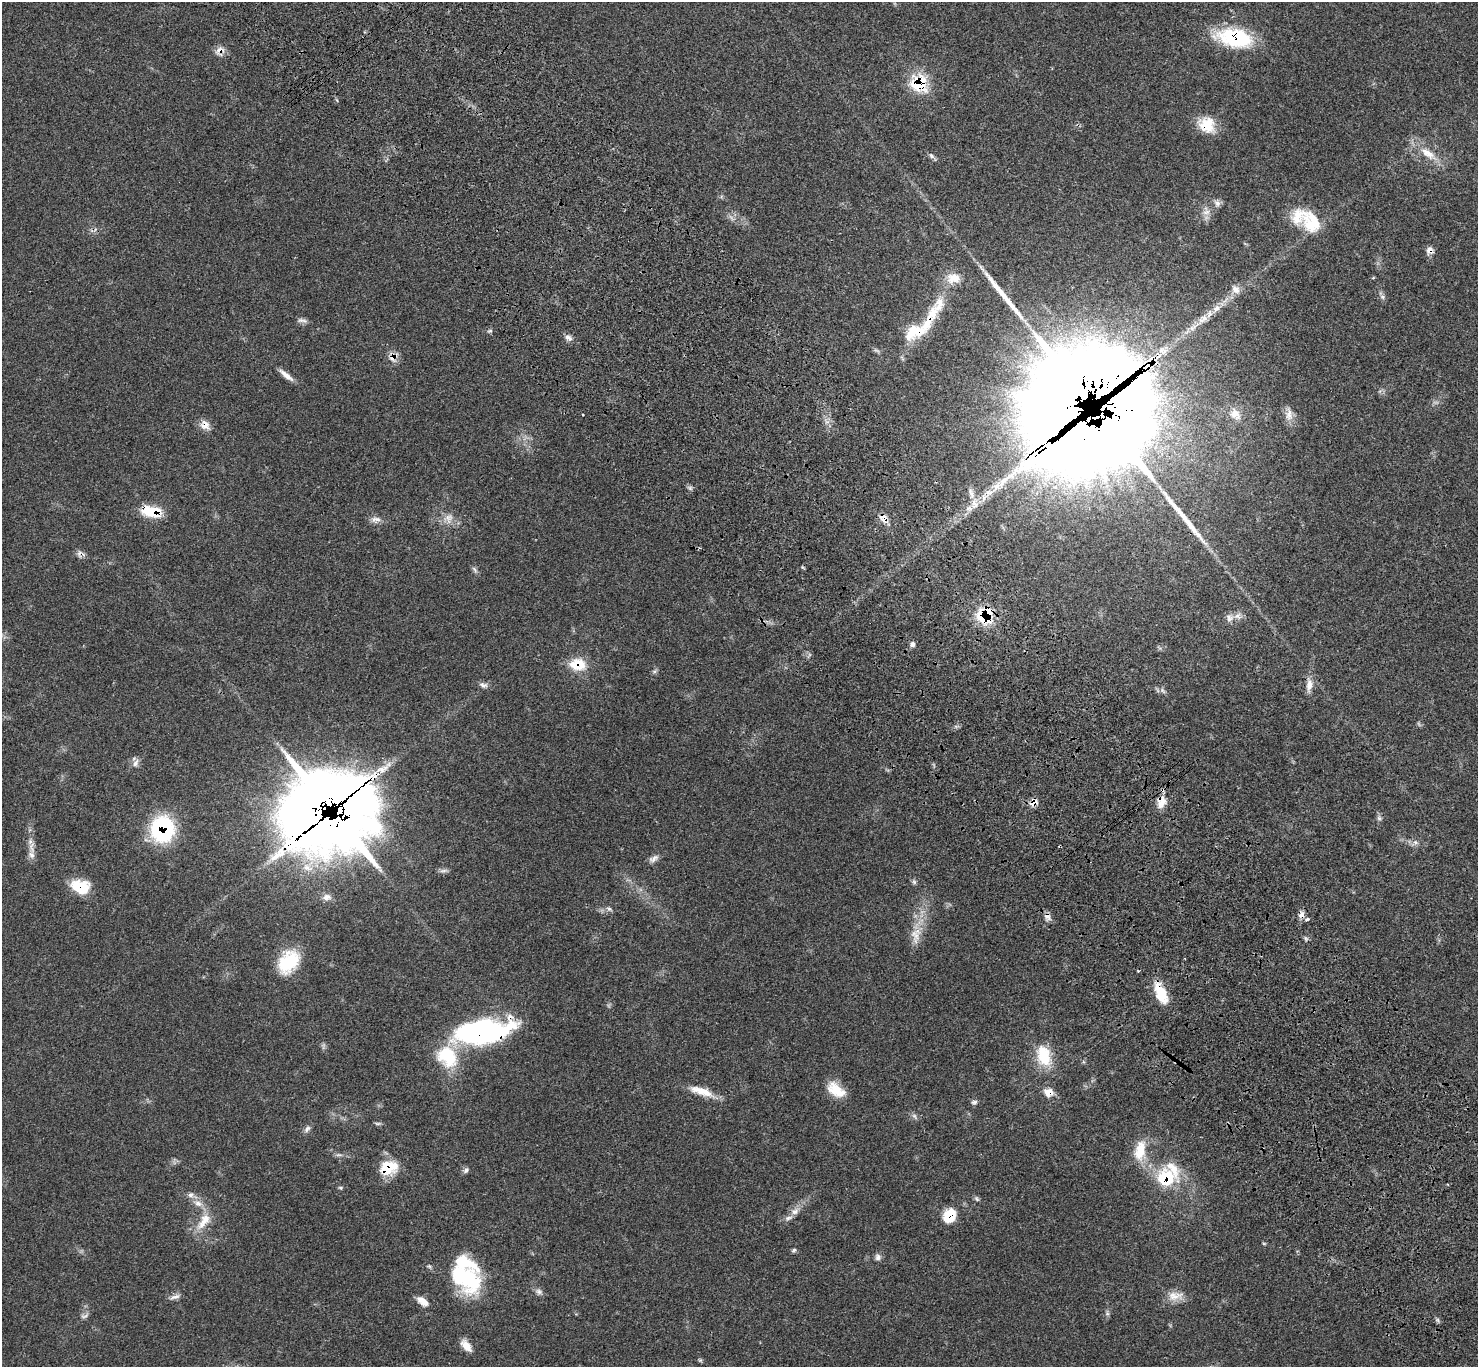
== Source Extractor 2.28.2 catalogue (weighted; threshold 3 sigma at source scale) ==
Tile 6 of 4 x 4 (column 2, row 2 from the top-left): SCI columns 1573-3048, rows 2970-4334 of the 6102 x 6074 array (HDU 1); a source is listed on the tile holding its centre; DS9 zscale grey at full resolution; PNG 1480 x 1369 px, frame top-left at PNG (2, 2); no overlay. Shown black and unused: <1% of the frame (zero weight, under 3 of 4 exposures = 6% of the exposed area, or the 3 px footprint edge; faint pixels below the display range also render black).
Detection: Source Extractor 2.28.2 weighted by HDU 2 'WHT'; one run over the whole footprint, this tile lists its part. Background 0.0683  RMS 0.0056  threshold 0.025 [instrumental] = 3 sigma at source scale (4.5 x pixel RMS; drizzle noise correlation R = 1.50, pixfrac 1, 0.05/0.05 arcsec/px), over >= 5 px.
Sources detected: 124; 1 too faint to see at this stretch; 6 inside a brighter object's white glare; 2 cosmic-ray / hot-pixel residue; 2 long thin detections or spike segments (spike, bleed or trail) — not listed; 17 inside a brighter listed object's ellipse — not listed separately; the other 96 listed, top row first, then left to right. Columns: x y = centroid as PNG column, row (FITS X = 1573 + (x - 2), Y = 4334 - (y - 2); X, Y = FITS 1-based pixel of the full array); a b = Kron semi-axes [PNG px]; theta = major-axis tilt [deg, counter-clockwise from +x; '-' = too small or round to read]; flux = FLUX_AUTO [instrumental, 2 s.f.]
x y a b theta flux
1234 38 42 20 -10 40
220 51 14 10 53 4.2
920 84 14 13 - 32
1207 125 22 18 -38 13
1428 153 30 11 -36 11
931 156 9 6 -46 1.5
1217 203 11 8 -59 2.3
1206 212 14 10 -85 4.3
1312 222 32 23 -59 21
1430 250 10 8 -35 2.9
953 278 21 15 5 8.6
1236 289 13 10 -49 4
1382 297 7 5 -45 1.4
939 304 26 15 71 11
1203 319 19 11 41 6.8
302 320 15 5 -9 1.9
490 331 8 4 25 0.94
915 331 31 19 25 17
568 338 10 7 -29 2.4
393 357 18 10 53 4.3
286 375 22 6 -39 4.2
1113 404 107 54 70 2400
1235 414 18 13 -45 6.2
1289 414 20 9 -86 4.7
583 415 2 2 - 0.48
205 425 14 12 -49 4.8
690 488 7 5 -45 1.2
974 504 16 9 88 5
151 511 20 10 -9 19
449 518 14 10 74 4.6
883 518 13 9 -49 4.2
376 519 15 7 4 3.2
475 570 11 4 -51 1.3
984 616 19 18 - 22
1230 618 12 9 47 3.4
912 644 7 7 - 1.7
578 664 21 15 -3 14
654 671 7 5 29 1.1
483 685 12 7 -17 2.2
1309 685 19 8 84 4.9
1162 691 10 5 -51 1.5
136 763 12 7 60 2.6
382 769 22 9 22 7
1034 802 6 5 - 8
1161 802 18 13 77 6.4
1379 818 7 7 - 1.4
334 823 109 48 -2 720
162 829 28 25 84 49
30 842 9 6 64 2.1
1415 842 8 6 -1 2
31 855 12 9 -75 3.3
654 858 14 7 29 2.7
444 871 11 5 8 1.7
914 882 7 6 - 1.2
80 886 20 14 -13 17
326 897 13 9 10 3.3
609 909 8 6 -15 1.5
1301 915 10 8 71 2.6
1047 916 11 8 -64 2.8
916 935 26 13 83 9.5
1306 939 6 4 -71 0.88
288 962 30 20 53 25
1161 993 26 11 -67 15
477 1032 59 24 12 100
1045 1059 25 20 75 16
836 1090 24 13 -36 11
702 1091 33 9 -18 10
1048 1092 12 10 -13 5.3
974 1102 8 6 10 1.3
914 1116 10 5 -54 1.5
378 1123 10 4 4 1
307 1129 11 6 46 1.9
1140 1150 29 15 80 14
339 1155 10 4 -4 1.4
388 1168 22 17 20 15
466 1170 9 6 57 1.5
1166 1177 19 17 -4 31
341 1188 7 4 -7 0.76
976 1199 8 5 -42 1.1
198 1203 14 9 -33 4.8
795 1211 12 9 32 3.7
949 1215 15 11 62 15
204 1221 29 12 54 10
1264 1243 6 4 -1 0.57
794 1250 7 5 36 1
878 1257 9 8 - 2
465 1277 42 29 -44 47
539 1291 11 7 -19 2.1
1175 1296 23 12 5 6.8
175 1297 15 6 20 2.4
423 1301 14 8 -40 5.4
1107 1313 6 6 - 1.1
85 1316 13 5 24 1.6
1438 1320 7 4 -71 0.99
466 1345 15 8 -52 5.7
700 1360 7 4 -45 0.76
Overlapping masked pixels (flux is a lower limit): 26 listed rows (the first 20) at x y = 1234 38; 220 51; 920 84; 1207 125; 1430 250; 915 331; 393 357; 1113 404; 205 425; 151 511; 883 518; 984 616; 578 664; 1034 802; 1161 802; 334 823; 162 829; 80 886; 1301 915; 1047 916